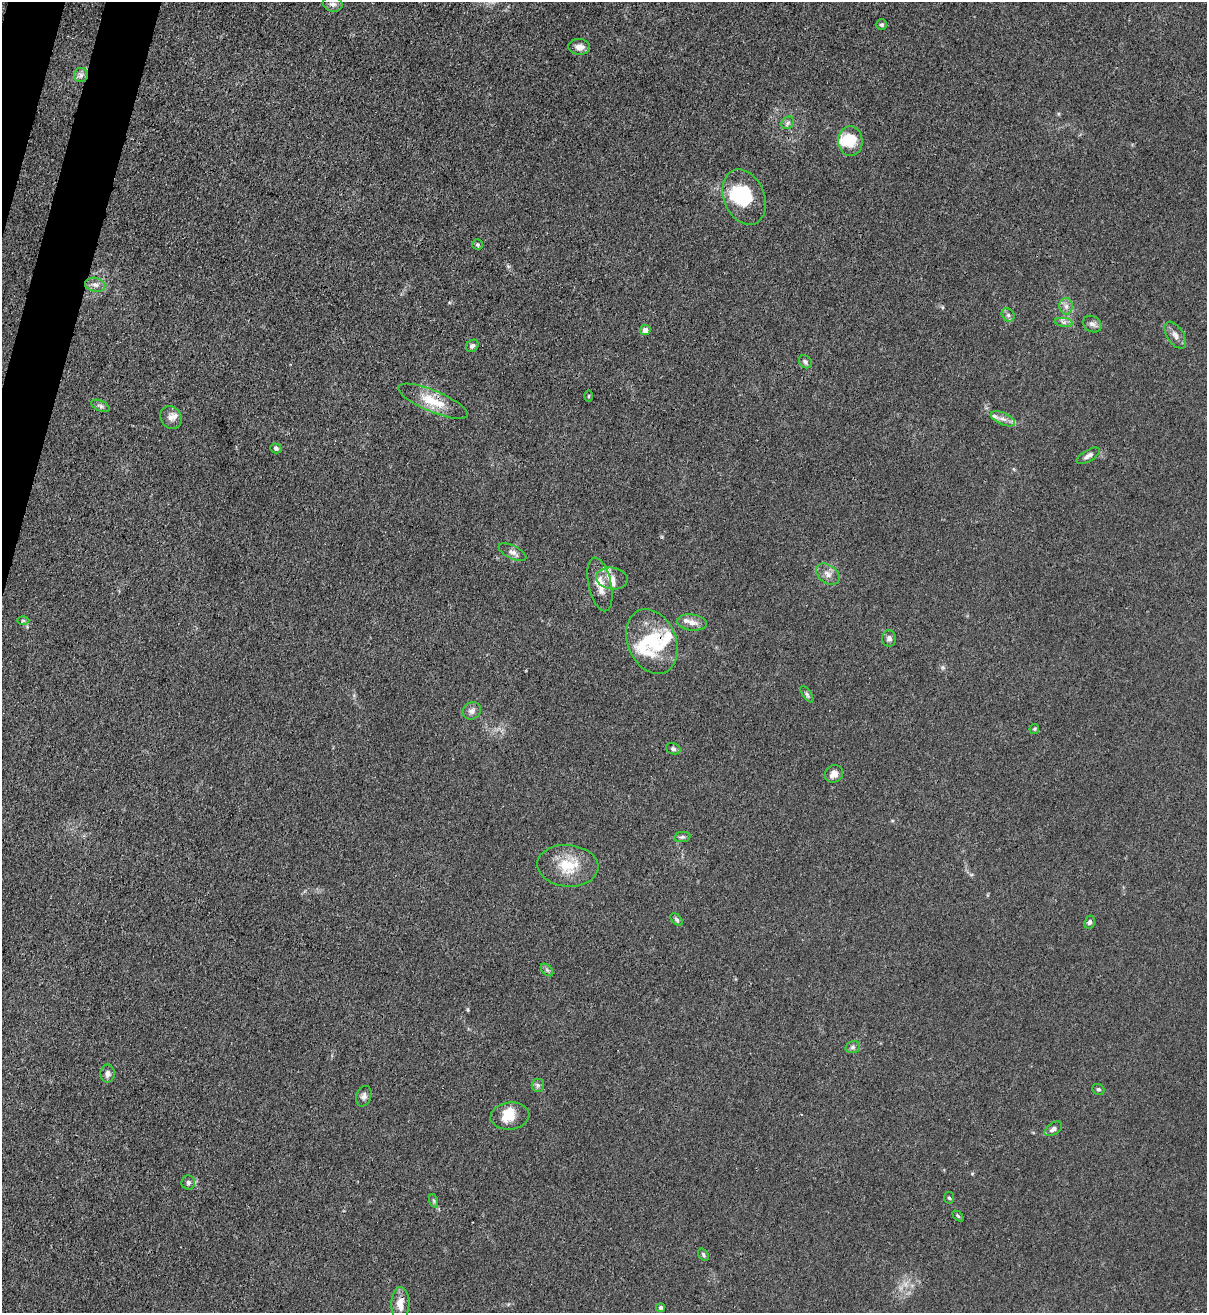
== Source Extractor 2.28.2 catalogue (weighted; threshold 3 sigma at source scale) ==
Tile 11 of 4 x 4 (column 3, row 3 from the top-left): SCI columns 2628-3832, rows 1343-2653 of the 5383 x 5306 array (HDU 1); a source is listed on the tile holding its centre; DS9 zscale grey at full resolution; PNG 1209 x 1315 px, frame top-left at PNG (2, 2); each listed source drawn as its Kron ellipse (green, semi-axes under 4 px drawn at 4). Shown black and unused: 2% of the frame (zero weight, under 3 of 4 exposures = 7% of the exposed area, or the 3 px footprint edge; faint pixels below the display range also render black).
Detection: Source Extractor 2.28.2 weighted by HDU 2 'WHT'; one run over the whole footprint, this tile lists its part. Background 0.0271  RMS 0.0029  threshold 0.0132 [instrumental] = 3 sigma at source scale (4.5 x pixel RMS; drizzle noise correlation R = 1.50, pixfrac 1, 0.05/0.05 arcsec/px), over >= 5 px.
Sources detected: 65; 2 inside a brighter object's white glare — neither listed nor drawn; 7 inside a brighter listed object's ellipse — not listed separately; the other 56 listed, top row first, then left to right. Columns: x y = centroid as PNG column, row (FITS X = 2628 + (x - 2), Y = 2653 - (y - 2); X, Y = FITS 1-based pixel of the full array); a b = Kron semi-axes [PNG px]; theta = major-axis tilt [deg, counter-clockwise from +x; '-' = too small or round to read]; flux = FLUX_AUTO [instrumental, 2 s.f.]
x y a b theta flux
333 4 10 7 -10 1.3
881 25 5 5 - 0.55
579 47 11 8 -4 1.9
81 75 7 7 - 1.1
788 123 7 5 47 0.73
850 141 15 12 -87 7.4
744 197 29 20 -67 14
478 245 5 5 - 0.46
95 285 10 7 -11 1.4
1066 306 8 7 - 1.3
1008 315 7 6 - 0.75
1064 322 9 4 -8 0.9
1092 324 10 7 -32 1.3
645 330 5 5 - 2.1
1175 335 15 8 -57 1.8
472 346 7 5 44 0.89
805 362 7 5 -47 0.77
589 396 5 3 - 0.3
433 401 37 10 -23 7.9
100 406 10 5 -25 0.83
171 417 12 10 -59 1.8
1003 419 13 6 -24 1.7
276 448 6 5 - 0.68
1088 456 13 5 31 1.1
512 552 15 6 -26 1.4
828 574 13 9 -38 2
612 578 16 11 -9 2.9
600 584 27 11 -77 4.7
23 620 6 4 1 0.46
692 622 15 8 -6 2.1
889 638 8 7 - 1.2
652 642 34 24 -67 15
807 694 9 3 -56 0.59
472 711 9 8 - 1.5
1034 729 5 4 - 0.34
673 749 7 5 -20 0.71
834 774 9 8 - 1.8
682 837 8 5 8 0.6
568 866 30 21 -5 9.4
677 920 7 4 -45 0.53
1090 922 7 5 66 0.85
547 970 7 4 -45 0.51
853 1047 7 5 15 0.7
108 1073 9 7 88 1.3
538 1085 6 6 - 0.69
1098 1089 6 5 - 0.55
364 1096 10 7 71 1.1
510 1116 19 13 8 5
1053 1129 10 6 34 1.1
188 1182 7 7 - 0.81
949 1198 6 5 - 0.48
434 1201 7 4 -71 0.45
958 1216 6 4 -45 0.37
703 1255 7 4 -54 0.52
400 1304 17 9 89 3.5
661 1308 4 4 - 0.59
Overlapping masked pixels (flux is a lower limit): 2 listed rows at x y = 433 401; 652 642